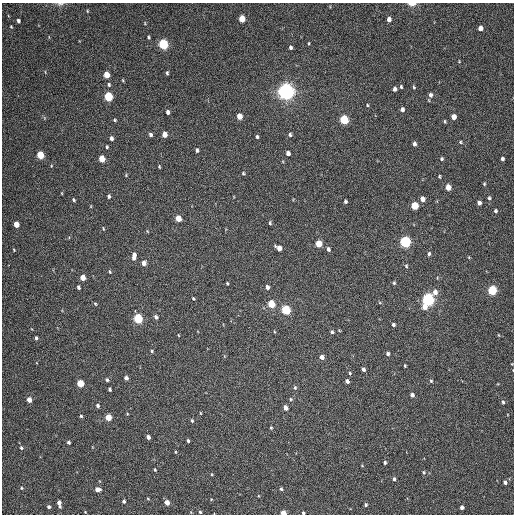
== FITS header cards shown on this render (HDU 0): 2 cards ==
NAXIS1  =                  512 / Axis length
NAXIS2  =                  512 / Axis length

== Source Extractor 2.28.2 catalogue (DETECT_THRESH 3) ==
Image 512 x 512 px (HDU 0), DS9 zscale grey, 1 PNG px = 1 image px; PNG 516 x 516 px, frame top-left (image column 1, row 512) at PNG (2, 3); no overlay
Background 61.9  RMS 7.9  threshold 23.8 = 3 sigma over >= 5 px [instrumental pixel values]
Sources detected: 145; all 145 listed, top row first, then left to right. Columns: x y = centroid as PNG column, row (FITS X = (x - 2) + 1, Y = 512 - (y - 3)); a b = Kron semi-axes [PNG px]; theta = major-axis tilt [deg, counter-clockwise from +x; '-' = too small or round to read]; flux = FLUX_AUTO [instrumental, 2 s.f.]
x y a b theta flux
60 4 9 5 5 1300
412 4 6 2 -1 5100
87 11 5 3 - 450
242 19 5 4 - 10000
389 19 5 4 - 2300
18 21 4 3 - 1200
11 27 3 2 - 470
480 28 4 4 - 2900
148 37 4 3 - 760
309 43 4 3 - 430
163 44 5 5 - 50000
290 47 4 3 - 1200
459 61 4 3 - 390
167 73 4 3 - 860
106 75 5 4 - 9100
123 80 5 3 - 440
109 85 5 4 - 910
401 87 4 3 - 630
414 87 5 3 - 690
395 89 4 4 - 1600
286 92 6 5 - 380000
430 95 6 5 - 1700
108 97 5 4 - 32000
367 105 4 3 - 480
402 109 5 4 - 1600
168 112 5 4 - 1500
239 116 5 4 - 5100
453 117 5 4 - 4400
115 120 4 3 - 570
344 120 5 5 - 30000
445 121 6 3 -82 540
164 134 5 4 - 5100
290 134 5 4 - 960
151 135 4 4 - 1200
257 137 4 3 - 880
111 138 5 4 - 1500
460 142 5 4 - 610
414 144 5 4 - 1300
107 147 4 3 - 690
197 150 5 4 - 950
288 153 4 4 - 2300
40 155 5 4 - 16000
102 159 5 4 - 9800
441 159 4 4 - 780
502 159 4 3 - 1200
159 167 3 2 - 510
243 173 4 3 - 610
126 175 4 3 - 480
439 176 3 2 - 550
484 184 4 3 - 590
448 187 5 4 - 5900
62 193 5 3 - 420
109 196 5 4 - 980
489 198 5 4 - 820
422 199 5 4 - 3500
73 200 5 3 - 680
345 201 4 3 - 880
479 203 4 4 - 1800
91 206 5 3 - 420
414 206 5 4 - 18000
495 211 5 4 - 930
178 218 5 4 - 8400
270 223 5 4 - 810
16 224 5 4 - 6300
103 229 4 2 - 450
147 231 4 3 - 400
405 242 5 5 - 79000
319 244 5 4 - 10000
279 248 6 4 -40 3700
328 249 5 4 - 1300
14 250 4 3 - 410
429 254 5 4 - 950
134 256 8 4 83 3100
144 263 5 5 - 2500
406 266 5 4 - 670
110 272 4 3 - 580
83 277 5 4 - 5700
227 283 4 3 - 510
394 283 5 4 - 740
78 287 4 3 - 1200
267 287 5 4 - 1800
492 290 5 5 - 42000
435 292 7 5 71 3200
193 298 5 3 - 520
428 300 5 5 - 130000
95 304 5 4 - 560
271 304 5 4 - 18000
424 307 5 5 - 4400
286 310 5 5 - 37000
156 317 5 4 - 1500
138 319 5 4 - 40000
393 325 4 4 - 1100
332 332 4 4 - 880
178 335 4 2 - 320
498 335 4 3 - 400
36 338 4 3 - 910
152 351 4 3 - 690
388 354 4 4 - 1300
322 357 4 4 - 2700
405 366 3 2 - 540
363 369 4 3 - 1500
350 373 4 4 - 650
126 378 4 4 - 1800
107 380 4 4 - 920
347 381 4 3 - 1500
431 381 4 4 - 630
80 383 5 4 - 15000
295 388 6 4 89 830
110 389 4 3 - 820
412 395 4 4 - 1700
290 399 5 4 - 700
29 400 4 4 - 4500
503 402 5 4 - 880
98 406 4 4 - 1200
285 408 4 4 - 3100
200 413 4 3 - 410
81 416 4 4 - 750
108 417 5 4 - 10000
192 421 4 3 - 740
271 428 4 3 - 570
148 437 4 3 - 2000
188 441 3 3 - 810
69 442 4 3 - 1100
21 448 5 4 - 840
175 452 5 3 - 430
385 462 3 3 - 910
155 470 4 3 - 530
423 472 5 5 - 670
211 474 4 3 - 430
394 479 5 4 - 1000
505 482 4 4 - 1400
21 488 4 3 - 600
97 489 5 4 - 4000
281 489 4 4 - 840
148 499 5 3 - 460
124 501 4 4 - 1000
167 502 4 4 - 5200
59 503 6 3 -77 2700
366 505 4 4 - 900
49 507 4 4 - 1100
462 507 4 4 - 2000
85 512 3 3 - 350
200 512 4 3 - 760
283 513 4 3 - 6900
303 513 3 3 - 810
At the frame edge (FLAGS 8, measured only in part): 4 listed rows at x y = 60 4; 412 4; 283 513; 303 513